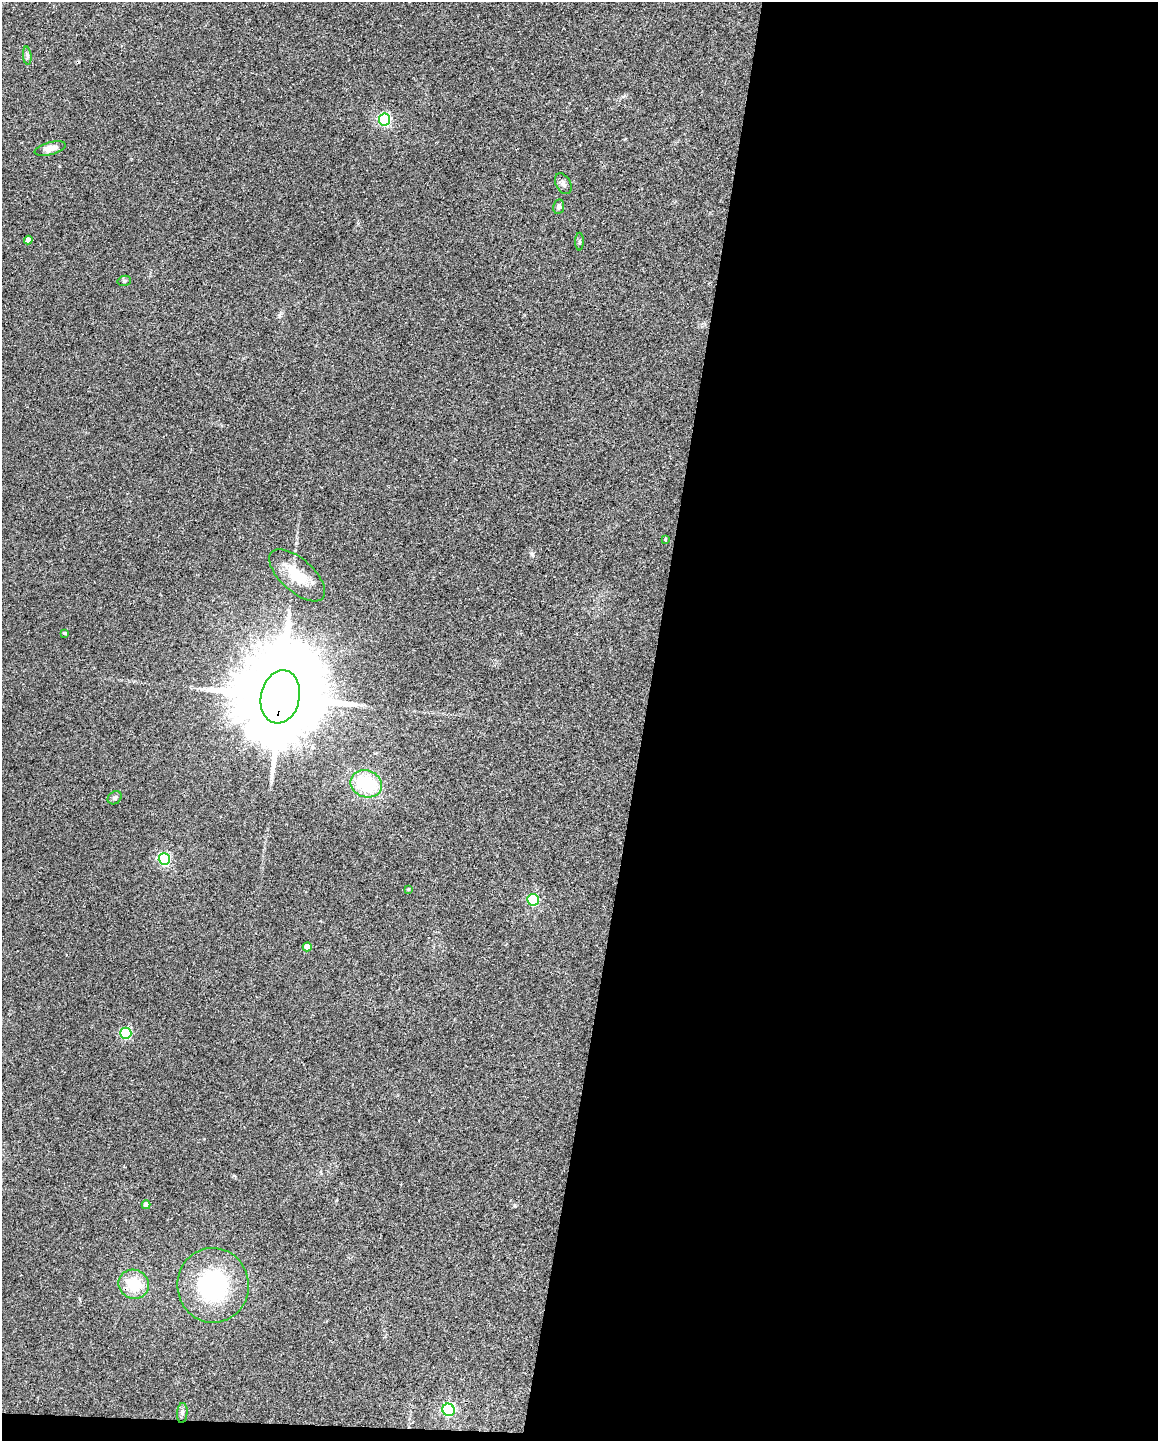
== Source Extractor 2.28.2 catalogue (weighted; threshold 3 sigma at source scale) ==
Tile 12 of 4 x 3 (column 4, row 3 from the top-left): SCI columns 3470-4625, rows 222-1660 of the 4625 x 4647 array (HDU 1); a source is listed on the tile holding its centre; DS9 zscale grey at full resolution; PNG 1160 x 1443 px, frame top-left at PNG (2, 2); each listed source drawn as its Kron ellipse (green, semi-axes under 4 px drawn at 4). Shown black and unused: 45% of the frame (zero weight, under 3 of 4 exposures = <1% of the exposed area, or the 3 px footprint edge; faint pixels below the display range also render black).
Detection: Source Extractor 2.28.2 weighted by HDU 2 'WHT'; one run over the whole footprint, this tile lists its part. Background 0.0823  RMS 0.0066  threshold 0.0296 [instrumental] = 3 sigma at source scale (4.5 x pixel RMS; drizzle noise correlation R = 1.50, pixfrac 1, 0.05/0.05 arcsec/px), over >= 5 px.
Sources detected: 25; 1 cosmic-ray / hot-pixel residue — neither listed nor drawn; the other 24 listed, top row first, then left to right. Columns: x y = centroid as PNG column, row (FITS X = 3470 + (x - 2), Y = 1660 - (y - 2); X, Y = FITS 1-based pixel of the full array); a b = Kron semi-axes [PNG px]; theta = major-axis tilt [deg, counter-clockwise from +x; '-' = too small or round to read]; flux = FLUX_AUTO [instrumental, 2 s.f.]
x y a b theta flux
27 56 9 3 -85 1.3
384 119 6 5 - 100
50 148 16 6 15 4.8
563 184 11 7 -60 2.3
559 207 7 5 80 1.5
28 240 4 4 - 4.1
579 242 9 4 89 0.99
124 281 7 5 14 1.1
665 539 3 3 - 0.57
297 575 34 16 -42 19
65 633 3 3 - 0.75
280 697 27 19 78 15000
366 784 16 13 -19 38
115 798 7 6 - 1.4
164 859 6 6 - 100
408 889 3 3 - 0.61
533 900 6 5 - 74
307 947 4 4 - 6.4
126 1033 5 5 - 60
146 1205 4 4 - 3
134 1284 15 14 - 18
213 1285 37 36 - 71
448 1410 6 6 - 120
182 1413 10 5 84 1.7
Overlapping masked pixels (flux is a lower limit): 1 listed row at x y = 280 697
Unlisted compact peaks at least as high as the median listed source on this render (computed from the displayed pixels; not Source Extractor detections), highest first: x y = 532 554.